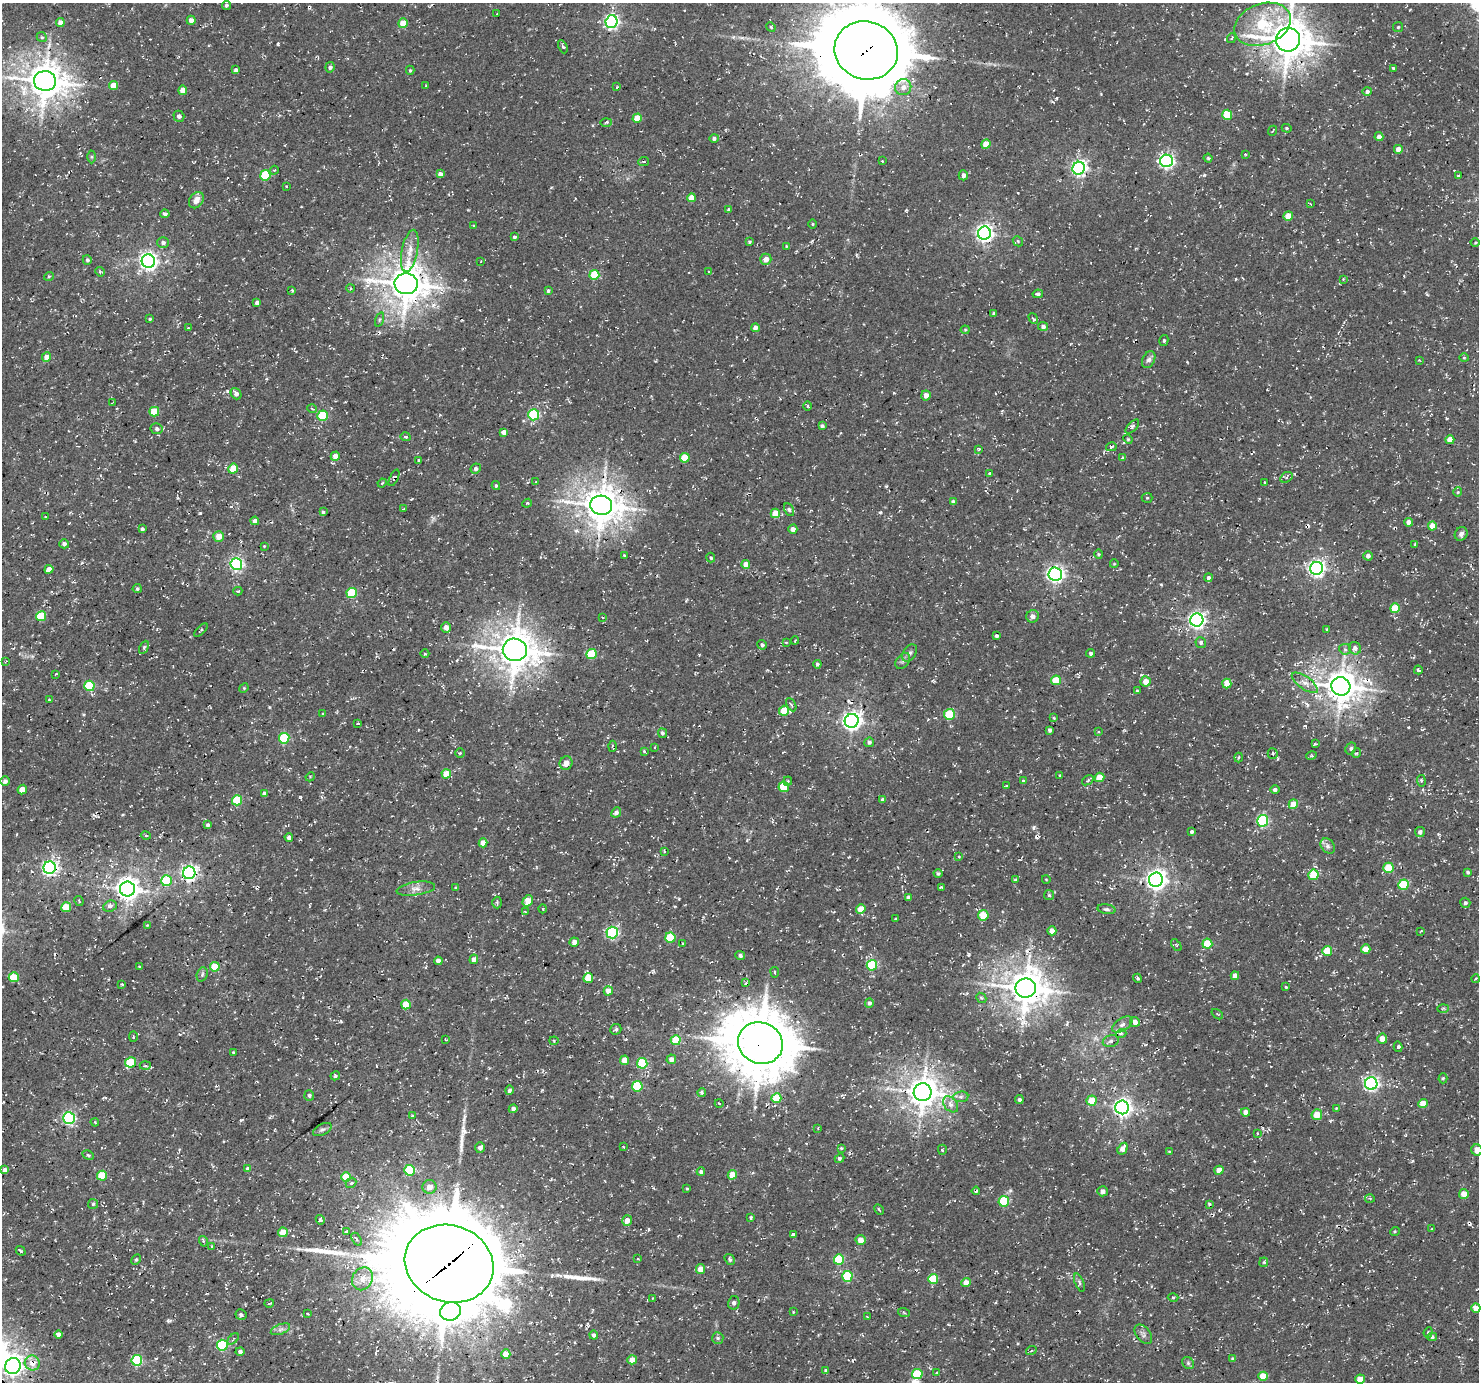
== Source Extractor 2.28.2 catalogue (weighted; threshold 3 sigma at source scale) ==
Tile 7 of 4 x 4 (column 3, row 2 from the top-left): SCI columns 3051-4527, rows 3072-4451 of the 6095 x 6076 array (HDU 1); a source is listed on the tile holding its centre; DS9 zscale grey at full resolution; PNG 1481 x 1384 px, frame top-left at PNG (2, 3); each listed source drawn as its Kron ellipse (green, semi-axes under 4 px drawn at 4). Shown black and unused: <1% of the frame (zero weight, under 3 of 4 exposures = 8% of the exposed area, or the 3 px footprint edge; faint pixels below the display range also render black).
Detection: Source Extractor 2.28.2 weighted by HDU 2 'WHT'; one run over the whole footprint, this tile lists its part. Background 5.15e-04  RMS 0.0023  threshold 0.0104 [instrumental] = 3 sigma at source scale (4.5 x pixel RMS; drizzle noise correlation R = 1.50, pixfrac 1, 0.0396/0.0396 arcsec/px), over >= 5 px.
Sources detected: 448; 8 cosmic-ray / hot-pixel residue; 3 long thin detections or spike segments (spike, bleed or trail) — neither listed nor drawn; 1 inside a brighter listed object's ellipse — not listed separately; the other 436 listed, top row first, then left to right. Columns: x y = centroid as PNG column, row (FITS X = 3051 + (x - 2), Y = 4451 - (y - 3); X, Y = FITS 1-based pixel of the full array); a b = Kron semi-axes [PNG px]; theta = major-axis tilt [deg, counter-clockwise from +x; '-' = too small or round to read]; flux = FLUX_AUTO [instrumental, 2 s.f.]
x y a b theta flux
226 5 5 4 - 0.54
497 14 3 2 - 0.18
191 20 4 4 - 1.1
60 22 4 4 - 1.5
611 22 6 6 - 56
403 23 5 4 - 4.6
1262 24 29 20 21 15
771 27 5 4 - 0.29
1398 27 5 5 - 0.34
42 37 5 4 - 0.36
1232 38 5 3 - 0.25
1288 40 12 11 - 650
563 47 7 4 -65 0.45
866 50 32 29 -19 2800
330 67 5 4 - 0.66
1393 68 3 3 - 0.26
236 70 4 4 - 0.73
410 70 4 4 - 0.34
45 81 11 10 - 520
114 85 5 4 - 3.3
426 86 3 2 - 0.18
617 87 3 3 - 0.2
903 87 8 8 - 1.5
183 90 4 4 - 2.3
1367 91 4 4 - 0.7
1227 115 5 5 - 7
179 116 5 5 - 0.69
637 118 4 4 - 4.5
606 122 5 3 - 0.39
1287 128 5 4 - 0.26
1273 131 5 2 - 0.17
1379 137 4 4 - 1.3
714 138 4 4 - 0.59
986 144 5 4 - 3.2
1398 149 4 4 - 1.5
1245 154 3 2 - 0.22
92 157 6 4 90 0.34
1208 158 4 4 - 0.34
882 161 2 2 - 0.21
1166 161 6 6 - 53
644 162 5 3 - 0.32
1079 168 6 6 - 65
274 170 4 4 - 0.27
440 174 4 4 - 1.1
265 175 5 5 - 10
963 175 5 4 - 0.82
1458 175 3 2 - 0.34
286 186 3 2 - 0.17
692 198 4 4 - 3.4
196 200 9 6 54 1.6
1311 204 4 2 - 0.15
729 210 3 3 - 0.52
165 214 4 4 - 0.73
1288 216 5 4 - 3.5
812 224 5 3 - 0.27
474 225 4 2 - 0.17
984 233 7 6 - 91
514 237 4 4 - 0.49
1018 241 5 4 - 0.35
749 242 3 3 - 0.33
1475 242 4 3 - 0.25
163 243 6 5 - 0.74
786 246 3 2 - 0.16
410 251 21 8 79 2.8
766 259 5 5 - 1.6
87 260 5 4 - 0.52
148 261 6 6 - 98
481 261 3 2 - 0.15
100 272 5 4 - 0.38
709 272 4 4 - 0.27
594 275 5 5 - 8.9
49 276 5 3 - 0.26
1343 279 4 3 - 0.2
406 284 11 10 - 520
351 288 4 3 - 0.22
292 290 3 2 - 0.28
548 291 3 3 - 0.38
1038 294 5 4 - 0.57
257 302 4 3 - 0.68
994 313 3 3 - 0.33
150 319 3 3 - 0.3
1033 319 6 3 -53 0.54
379 320 7 3 71 0.34
1043 326 5 4 - 0.83
188 328 3 3 - 0.24
755 328 4 4 - 1.1
965 330 4 4 - 0.28
1164 340 5 4 - 0.41
46 357 5 4 - 1.9
1464 358 4 4 - 0.27
1149 360 9 6 62 0.84
1419 360 3 3 - 0.16
236 394 6 5 - 1
926 395 5 4 - 1.6
112 403 3 2 - 0.22
807 406 4 3 - 0.31
312 409 4 3 - 0.24
154 412 5 5 - 6.8
534 415 5 5 - 20
323 416 5 5 - 14
822 426 4 4 - 0.53
1132 427 9 4 46 0.6
157 429 6 5 - 0.61
504 432 4 4 - 1.3
405 437 5 3 - 0.34
1128 439 5 4 - 0.28
1450 440 4 4 - 2.6
1111 447 5 4 - 0.52
979 449 3 3 - 0.31
335 456 5 4 - 1.9
685 458 5 5 - 5.8
1123 458 4 3 - 0.83
419 460 4 3 - 0.33
233 469 5 4 - 4.7
476 469 5 5 - 0.6
990 473 3 3 - 0.27
1286 477 6 5 - 0.48
394 478 9 4 65 0.48
535 482 4 2 - 0.22
1264 482 3 2 - 0.24
382 483 5 3 - 0.25
496 486 4 3 - 0.36
1458 492 4 4 - 0.32
1147 498 5 5 - 0.29
953 502 4 4 - 0.69
527 503 5 4 - 0.35
601 505 11 10 - 540
403 509 3 2 - 0.15
789 510 7 4 -62 0.48
323 512 4 3 - 0.41
775 513 5 4 - 3.4
45 517 4 2 - 0.16
255 521 4 4 - 1.1
1409 522 4 4 - 1.3
1432 526 4 4 - 3.1
142 529 4 4 - 0.6
793 529 4 4 - 1.2
1461 534 7 6 - 0.86
219 536 5 5 - 2.5
64 544 5 4 - 0.67
1415 544 4 3 - 0.25
264 546 4 3 - 0.19
1099 554 5 4 - 0.32
624 555 3 3 - 0.27
1368 556 4 4 - 0.93
711 558 5 4 - 0.31
236 564 6 6 - 45
746 564 4 4 - 1.9
1114 564 4 2 - 0.17
1317 568 6 6 - 81
49 569 4 4 - 1.7
1055 574 6 6 - 71
1209 578 4 4 - 0.63
137 589 4 4 - 0.44
238 591 4 4 - 0.26
352 593 5 5 - 11
1395 608 5 5 - 6
41 616 5 5 - 7.8
1033 616 6 6 - 0.98
602 617 4 2 - 0.17
1197 620 6 6 - 79
446 627 5 5 - 1.1
1327 629 3 3 - 0.28
201 630 8 3 45 0.31
996 636 3 3 - 0.51
795 640 4 3 - 0.24
786 642 4 2 - 0.19
1201 643 5 5 - 0.5
762 645 5 4 - 0.55
144 647 7 4 64 0.44
1355 648 6 6 - 0.78
1345 649 6 5 - 0.48
515 650 12 11 - 570
910 653 9 6 57 0.78
1091 653 4 4 - 0.54
425 654 4 3 - 0.2
591 654 5 5 - 8.4
903 661 9 6 51 0.73
5 662 3 2 - 0.21
817 664 4 4 - 0.46
1418 670 4 3 - 0.35
56 674 3 2 - 0.19
1056 680 5 5 - 5.4
1146 681 5 5 - 2.3
1227 683 5 4 - 2.6
1305 683 15 6 -36 1.6
89 686 5 5 - 12
1341 686 9 9 - 420
244 688 5 4 - 0.24
1137 691 4 4 - 0.31
49 699 2 2 - 0.21
791 705 7 4 -62 0.46
784 711 5 5 - 4.5
323 714 3 3 - 0.19
949 714 5 5 - 10
1054 718 4 3 - 0.26
852 721 7 7 - 110
357 723 3 2 - 0.24
1050 730 4 3 - 0.53
1098 732 4 2 - 0.22
662 733 5 4 - 0.48
284 738 5 5 - 14
869 742 5 4 - 0.64
1315 744 4 3 - 0.29
612 746 5 2 - 0.27
655 747 3 2 - 0.18
1351 748 6 5 - 0.47
644 751 4 4 - 0.25
460 753 5 4 - 0.29
1273 753 5 5 - 0.54
1357 753 5 3 - 0.27
1311 756 5 3 - 0.27
1239 757 5 2 - 0.25
566 763 7 6 - 1.8
446 774 5 4 - 3.3
1060 775 3 2 - 0.19
310 777 5 4 - 0.25
1099 777 5 4 - 3.6
1088 780 6 3 36 0.42
5 781 4 4 - 0.8
788 781 4 4 - 0.27
1023 781 4 3 - 0.42
1421 781 6 3 -82 0.29
1006 786 3 2 - 0.22
784 787 5 5 - 6.7
22 790 5 4 - 2.1
1275 790 5 4 - 0.68
264 793 4 4 - 0.74
237 800 5 5 - 9.3
883 800 4 3 - 0.69
1293 804 5 4 - 4.1
616 812 5 4 - 0.83
1263 821 6 5 - 28
208 825 4 3 - 0.5
1192 832 3 3 - 0.5
1420 832 5 5 - 0.77
146 836 5 3 - 0.26
289 837 4 4 - 0.74
483 843 4 4 - 2.3
1328 846 8 6 -49 0.79
664 851 3 2 - 0.29
959 857 4 2 - 0.22
50 868 6 6 - 70
1388 868 5 5 - 6.8
1468 872 4 3 - 0.37
189 873 6 6 - 72
938 873 4 4 - 0.38
1313 875 5 5 - 7.6
1046 879 4 3 - 0.17
1015 880 4 3 - 0.25
1156 880 7 7 - 140
166 881 5 5 - 12
1403 885 5 5 - 10
941 887 3 3 - 0.3
456 888 3 2 - 0.38
127 889 7 7 - 200
416 889 19 6 8 1.6
1049 895 5 5 - 0.35
908 897 4 3 - 0.55
79 901 5 2 - 0.2
528 901 6 4 58 3.9
497 903 6 4 -89 0.35
1465 903 5 5 - 0.56
110 906 7 5 25 0.78
66 907 5 5 - 6.2
543 909 4 3 - 0.22
861 909 5 4 - 3.1
1107 909 9 4 -9 0.51
525 911 3 2 - 0.15
983 915 5 5 - 5.6
895 919 3 2 - 0.21
147 925 3 3 - 0.17
1052 931 4 4 - 1.5
1421 931 4 2 - 0.2
612 932 6 5 - 30
670 937 5 5 - 11
574 942 5 4 - 1.5
683 944 3 3 - 0.25
1207 944 5 5 - 7.8
1176 945 7 3 -52 0.32
1366 949 4 4 - 2.8
1327 951 5 5 - 5.2
740 955 5 4 - 0.51
474 959 5 4 - 1.1
438 961 4 4 - 1
872 965 5 5 - 15
139 966 4 2 - 0.2
215 967 5 4 - 5.2
775 972 5 3 - 0.26
202 974 7 5 70 0.48
1235 976 4 4 - 1.4
14 977 5 5 - 7.1
588 978 5 4 - 4.7
1137 978 5 3 - 0.31
1475 979 4 3 - 0.31
746 983 4 3 - 0.34
122 984 3 2 - 0.27
1286 987 3 3 - 0.41
1026 988 10 9 - 540
608 991 4 4 - 2
981 998 5 4 - 0.33
869 1003 5 4 - 0.56
406 1004 5 4 - 6.6
1443 1008 6 3 3 0.29
1217 1014 6 3 -38 0.27
1135 1022 5 4 - 1.6
1122 1024 11 6 32 1.1
616 1029 6 5 - 0.45
1121 1034 5 3 - 0.29
133 1037 5 3 - 0.21
1382 1039 5 5 - 1.7
446 1040 3 2 - 0.16
676 1040 5 5 - 6.6
554 1041 4 4 - 0.29
1111 1041 8 6 15 0.75
760 1043 23 20 -24 1400
1398 1047 5 4 - 0.4
233 1052 3 2 - 0.28
671 1059 5 4 - 1.6
624 1060 5 4 - 2.4
130 1062 5 5 - 9.1
642 1063 5 5 - 11
145 1065 5 3 - 0.33
335 1076 5 4 - 0.39
1443 1078 5 4 - 0.34
1371 1083 6 6 - 58
637 1086 5 5 - 11
509 1090 5 4 - 0.57
923 1092 9 9 - 400
702 1093 4 4 - 0.39
309 1095 5 5 - 0.51
961 1097 7 5 6 0.61
776 1098 5 5 - 6.7
1019 1100 4 4 - 0.55
1092 1101 5 5 - 4.6
719 1103 4 3 - 0.21
1423 1103 5 4 - 3.3
951 1104 9 6 -50 1.2
1122 1107 7 6 - 110
1336 1108 3 3 - 0.18
513 1109 4 4 - 0.71
1245 1112 4 4 - 1.4
1317 1115 5 5 - 3.4
412 1116 4 4 - 0.29
69 1118 6 6 - 38
95 1122 4 3 - 0.28
818 1128 3 3 - 0.18
322 1130 10 5 26 0.65
1258 1133 4 2 - 0.28
624 1147 4 2 - 0.17
480 1148 5 5 - 1
841 1148 3 3 - 0.27
1123 1149 6 4 57 2.1
942 1150 5 4 - 0.32
1477 1150 6 5 - 2.6
1170 1152 4 2 - 0.27
88 1155 6 4 -30 0.37
839 1158 5 3 - 0.38
248 1169 4 4 - 0.95
5 1170 4 4 - 1.2
410 1170 5 5 - 13
1219 1170 4 4 - 1.6
701 1172 4 4 - 0.71
732 1175 5 4 - 3.6
102 1176 5 5 - 8
346 1177 5 4 - 5.5
351 1183 6 4 42 0.45
430 1187 7 6 - 1.8
687 1189 3 3 - 0.22
976 1191 4 2 - 0.3
1102 1191 5 5 - 0.88
1464 1194 5 5 - 2.4
1370 1198 5 3 - 0.24
1004 1201 5 5 - 12
93 1204 5 5 - 0.33
1209 1204 4 3 - 0.27
879 1210 5 3 - 0.29
751 1217 3 3 - 0.33
320 1220 5 4 - 0.53
627 1221 5 5 - 1.7
1432 1229 4 3 - 0.22
1395 1231 5 3 - 0.22
283 1232 5 4 - 3.8
346 1232 4 3 - 0.31
793 1234 3 3 - 0.54
357 1239 7 4 -57 0.52
860 1240 5 5 - 2.2
203 1241 5 3 - 0.32
212 1246 4 3 - 0.23
21 1251 5 2 - 0.32
136 1259 5 4 - 0.36
638 1259 4 3 - 0.2
730 1259 6 4 -57 0.51
839 1260 5 5 - 12
1264 1262 5 4 - 0.29
449 1264 45 38 -18 5600
700 1269 5 4 - 2.4
847 1276 5 5 - 13
362 1279 12 10 59 2.2
933 1279 5 5 - 8.9
1079 1282 9 4 -69 0.52
966 1283 4 4 - 2
1173 1297 5 3 - 0.33
652 1298 3 2 - 0.16
269 1303 5 2 - 0.25
734 1303 6 6 - 0.77
1476 1308 5 4 - 2.6
450 1311 10 9 - 120
793 1312 3 2 - 0.21
307 1313 3 2 - 0.19
904 1313 6 3 -20 0.26
241 1315 6 5 - 0.62
867 1317 3 2 - 0.2
280 1329 10 5 21 0.77
1428 1332 5 4 - 0.32
1143 1334 11 7 -52 0.85
58 1335 4 4 - 1.3
594 1335 4 4 - 0.67
1432 1337 5 4 - 0.43
718 1338 6 5 - 0.52
233 1339 7 3 45 0.28
222 1345 5 5 - 20
1031 1351 5 3 - 0.24
240 1352 4 4 - 0.59
506 1354 4 4 - 2.9
1233 1359 4 3 - 0.57
137 1360 5 5 - 18
632 1360 5 4 - 2.2
32 1363 8 7 - 2
1188 1363 6 5 - 0.45
13 1366 8 7 - 98
826 1370 3 3 - 0.34
937 1372 4 2 - 0.2
917 1374 5 5 - 11
1263 1376 5 5 - 4.8
1360 1379 5 4 - 3.3
Overlapping masked pixels (flux is a lower limit): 11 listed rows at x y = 866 50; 394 478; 1341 686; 852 721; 189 873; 1026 988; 760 1043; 923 1092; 449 1264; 32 1363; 13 1366
Isophote crosses this tile's border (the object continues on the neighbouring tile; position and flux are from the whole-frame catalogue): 5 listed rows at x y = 1288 40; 866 50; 1477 1150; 1476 1308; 13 1366
Unlisted compact peaks at least as high as the median listed source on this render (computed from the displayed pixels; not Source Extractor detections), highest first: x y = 880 512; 241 1120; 1204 175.